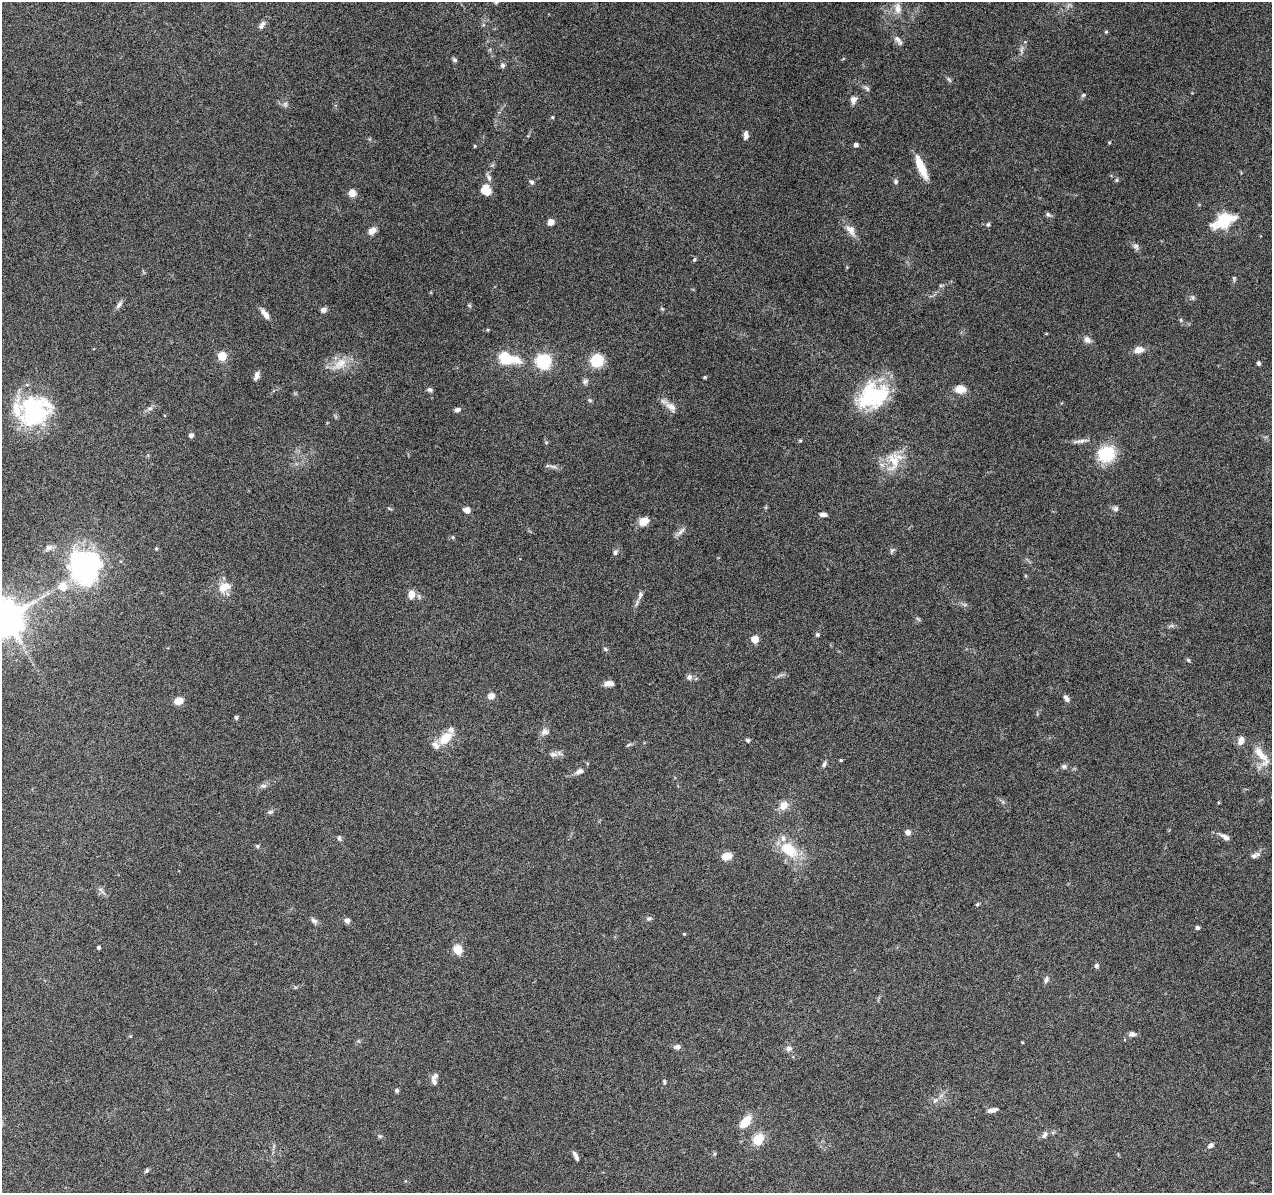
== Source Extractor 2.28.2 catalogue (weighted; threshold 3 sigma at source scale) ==
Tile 7 of 4 x 4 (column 3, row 2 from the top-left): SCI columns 2563-3832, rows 2684-3874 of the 5116 x 5307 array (HDU 1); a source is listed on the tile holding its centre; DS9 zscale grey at full resolution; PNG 1274 x 1195 px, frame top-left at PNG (2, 2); no overlay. Nothing masked; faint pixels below the display range render black.
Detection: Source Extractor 2.28.2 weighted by HDU 2 'WHT'; one run over the whole footprint, this tile lists its part. Background 0.116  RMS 0.0038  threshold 0.0155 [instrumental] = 3 sigma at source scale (4.09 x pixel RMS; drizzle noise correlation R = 1.36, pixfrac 0.8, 0.0396/0.0396 arcsec/px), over >= 5 px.
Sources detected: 150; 3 inside a brighter object's white glare — not listed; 9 inside a brighter listed object's ellipse — not listed separately; the other 138 listed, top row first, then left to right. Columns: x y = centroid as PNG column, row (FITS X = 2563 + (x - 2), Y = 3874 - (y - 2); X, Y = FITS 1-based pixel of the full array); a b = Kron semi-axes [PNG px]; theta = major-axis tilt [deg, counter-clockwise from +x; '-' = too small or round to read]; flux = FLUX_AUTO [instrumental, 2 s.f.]
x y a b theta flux
898 8 16 9 -84 3.1
261 27 7 7 - 1.2
1106 32 4 4 - 0.4
898 40 16 6 -52 1.7
1022 49 14 4 84 1.2
454 60 7 5 -40 0.63
503 65 6 5 - 1
949 80 9 3 -56 0.59
867 88 10 5 -38 0.83
1083 95 6 5 - 0.56
853 100 9 7 67 1.8
285 104 8 6 -76 0.98
552 117 4 4 - 0.41
746 135 9 5 87 1.6
1109 143 5 3 - 0.31
856 145 4 4 - 1.2
475 146 3 3 - 0.4
921 167 25 7 -66 8.2
489 177 13 5 -65 1.2
1117 180 6 4 88 0.46
531 182 6 5 - 0.89
896 182 7 5 90 0.65
485 188 11 7 51 3.3
352 193 8 7 - 3
1048 214 8 5 -38 0.75
1224 219 31 18 32 11
551 222 7 6 - 1.9
988 224 6 5 - 0.52
851 230 20 10 -55 3
372 231 11 7 42 2.1
1136 246 10 7 -51 1.1
694 259 6 4 70 0.45
1234 279 8 4 -81 0.51
1193 297 7 5 -70 0.66
119 305 13 5 50 1.2
469 305 6 4 -45 0.46
662 309 6 3 -19 0.38
323 310 7 6 - 1.2
265 314 15 6 -53 2.2
1087 340 10 8 -45 1.7
1139 350 12 8 7 2.7
222 356 5 5 - 13
507 358 19 9 -14 17
544 361 6 6 - 69
596 361 10 9 - 14
1259 363 4 4 - 0.91
340 364 23 12 36 5.7
256 375 11 5 71 1.5
705 377 3 3 - 0.46
585 381 8 6 20 1.1
960 389 12 9 3 4
430 390 7 5 -31 0.87
870 396 38 23 58 25
590 400 6 4 -31 0.49
671 407 17 9 -39 2.8
150 408 7 4 0 0.72
457 410 7 5 15 1.2
34 414 44 30 51 32
191 435 4 4 - 1.4
800 441 4 4 - 0.4
1080 441 22 4 8 1.7
546 442 5 3 - 0.36
1106 454 19 16 31 14
894 460 33 17 86 8.8
553 467 11 4 -11 1.1
1115 509 7 6 - 1
467 510 6 5 - 2.4
823 514 8 5 -10 1.3
644 521 11 8 32 3.4
681 531 15 5 47 1.4
453 537 5 3 - 0.37
49 548 11 7 27 1.5
156 548 5 4 - 0.41
892 551 10 4 66 0.7
615 552 7 6 - 0.8
84 567 42 38 -80 50
224 587 20 13 27 4.8
411 594 8 7 - 3.3
640 595 10 6 72 1.2
6 618 10 10 - 910
1171 626 7 4 18 0.66
817 634 5 5 - 0.71
755 639 5 5 - 7.5
605 649 6 5 - 0.57
1188 660 6 4 -46 0.46
689 677 8 7 - 1.2
608 684 9 6 6 2.4
491 696 8 7 - 1.9
1066 698 9 5 -55 1.3
179 701 8 6 12 3.7
236 717 4 3 - 0.8
545 732 11 9 22 1.7
445 738 19 11 43 6.1
748 740 5 5 - 0.71
1241 741 11 7 74 2.1
628 745 8 4 35 0.52
553 754 11 7 -7 1.6
1261 756 33 10 -55 5.8
841 760 4 3 - 0.41
824 764 9 5 69 0.82
1064 766 7 5 -13 0.9
580 771 12 6 23 1.5
263 786 9 6 8 1.1
784 806 13 10 51 3
270 812 9 5 14 0.74
907 832 7 6 - 1.5
1225 837 14 6 -28 1.9
339 838 7 5 -81 0.69
257 846 5 5 - 0.55
789 849 18 11 -39 12
1258 854 8 6 0 1
726 856 9 7 18 4.2
101 890 14 4 -45 1
977 904 5 4 - 0.46
649 919 7 6 - 0.72
314 921 10 6 -35 1.1
347 921 5 5 - 1.9
1197 928 5 5 - 0.67
684 934 4 4 - 0.33
98 948 3 3 - 0.65
458 949 5 5 - 15
1096 966 5 5 - 1.1
1046 980 10 5 70 0.95
1132 1034 9 6 -1 1.2
1022 1042 3 3 - 0.29
677 1047 7 6 - 1.4
788 1048 9 7 3 1.4
435 1076 10 7 40 1.2
664 1082 7 4 -88 0.59
397 1090 4 4 - 0.82
935 1100 8 5 52 1
993 1110 11 5 13 1.6
745 1121 16 9 50 5.4
1045 1135 10 6 67 1.2
758 1139 13 10 52 6.3
1210 1145 8 6 33 1.2
575 1156 13 4 -61 1.2
146 1171 6 5 - 0.57
Isophote crosses this tile's border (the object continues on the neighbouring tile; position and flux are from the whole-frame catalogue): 1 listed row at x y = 6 618